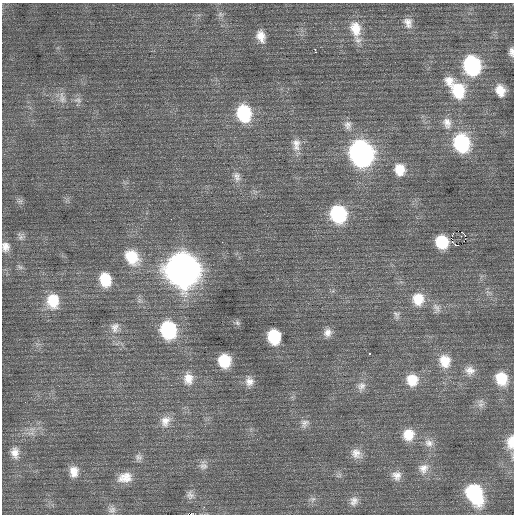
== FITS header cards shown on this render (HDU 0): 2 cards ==
NAXIS1  =                  512 / Axis length
NAXIS2  =                  512 / Axis length

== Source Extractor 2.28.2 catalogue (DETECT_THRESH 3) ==
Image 512 x 512 px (HDU 0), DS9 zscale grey, 1 PNG px = 1 image px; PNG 516 x 516 px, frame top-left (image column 1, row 512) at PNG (2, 3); no overlay
Background 0.376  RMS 0.8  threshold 2.41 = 3 sigma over >= 5 px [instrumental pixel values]
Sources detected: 72; all 72 listed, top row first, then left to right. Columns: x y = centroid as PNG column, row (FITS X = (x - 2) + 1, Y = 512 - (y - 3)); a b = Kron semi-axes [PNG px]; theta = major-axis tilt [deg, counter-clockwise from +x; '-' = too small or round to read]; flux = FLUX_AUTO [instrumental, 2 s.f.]
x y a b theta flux
220 14 8 6 20 150
408 23 14 10 -67 420
355 28 22 14 -74 1200
261 36 14 9 -74 590
315 50 5 3 - 240
511 52 10 5 -87 240
472 66 14 12 -77 6900
449 81 14 12 -63 580
500 90 11 8 -70 760
458 91 18 15 -73 2200
62 98 18 10 -81 450
78 100 12 8 -13 260
244 113 17 13 -76 3300
447 123 16 12 -71 570
348 125 13 10 -85 350
462 143 16 14 -76 4800
296 144 19 11 88 580
361 154 16 14 -73 21000
400 170 13 11 -75 970
237 177 16 10 -80 400
20 201 8 6 13 150
338 214 15 13 -73 4500
458 231 2 2 - 410
453 233 3 2 - 45
465 235 3 2 - 670
20 236 13 8 -73 220
222 242 2 2 - 77
442 242 11 10 - 1400
457 245 7 3 -22 300
5 247 12 10 -87 420
132 257 20 15 -52 1700
20 267 9 6 -17 150
182 270 17 15 -74 69000
105 279 14 11 -76 1500
418 299 15 14 - 1100
53 301 18 14 -87 1500
436 308 15 9 -71 310
396 315 11 8 -69 210
237 323 8 6 -46 150
115 327 14 11 78 430
168 330 15 13 -77 4500
327 332 11 10 - 370
274 337 12 10 -81 2500
369 354 3 3 - 190
224 361 11 10 - 1800
445 361 17 14 -75 1100
470 370 13 12 - 480
188 378 16 12 -82 700
501 378 15 12 -71 1500
412 380 15 14 - 1100
249 381 14 11 -87 450
361 386 14 11 62 370
480 404 11 9 50 310
165 421 16 12 64 600
305 423 12 10 50 300
408 435 14 13 - 1000
511 442 19 10 85 770
429 443 13 11 -13 430
15 453 15 10 -84 490
356 453 15 12 -47 490
138 457 11 8 -29 230
203 465 12 11 - 330
423 468 14 13 - 550
74 471 14 10 -88 590
397 476 13 12 - 450
125 477 18 12 12 780
474 494 19 13 -63 4800
190 495 13 10 -80 310
313 499 9 7 46 190
354 501 13 11 66 380
112 510 10 10 - 270
191 514 2 2 - 680
At the frame edge (FLAGS 8, measured only in part): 4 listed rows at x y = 511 52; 5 247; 511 442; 191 514